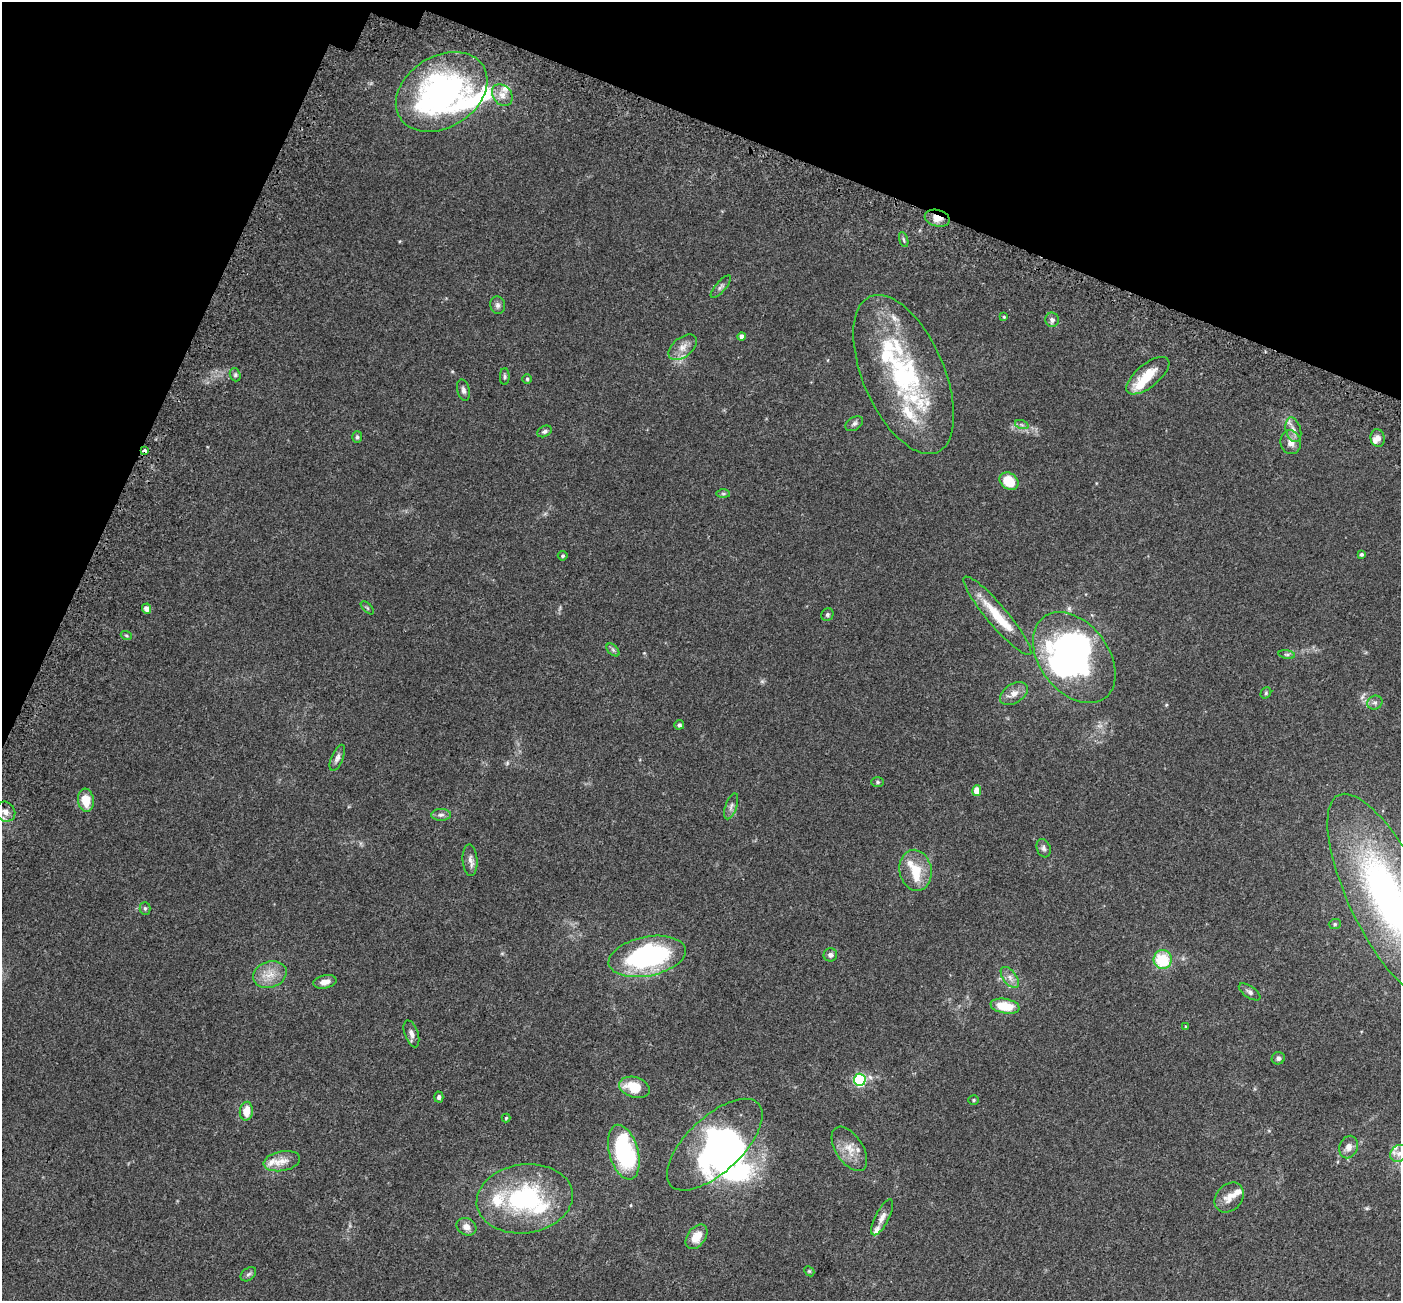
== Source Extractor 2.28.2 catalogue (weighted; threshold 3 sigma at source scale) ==
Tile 2 of 4 x 4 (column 2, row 1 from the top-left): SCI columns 1498-2896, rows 4287-5585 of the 5785 x 5911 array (HDU 1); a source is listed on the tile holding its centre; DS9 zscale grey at full resolution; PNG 1403 x 1303 px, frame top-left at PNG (2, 2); each listed source drawn as its Kron ellipse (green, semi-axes under 4 px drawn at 4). Shown black and unused: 18% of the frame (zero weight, under 3 of 5 exposures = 6% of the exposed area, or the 3 px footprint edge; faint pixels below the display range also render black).
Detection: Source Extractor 2.28.2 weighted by HDU 2 'WHT'; one run over the whole footprint, this tile lists its part. Background 0.0315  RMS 0.0028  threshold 0.0128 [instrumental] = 3 sigma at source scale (4.5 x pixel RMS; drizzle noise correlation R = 1.50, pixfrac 1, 0.0396/0.0396 arcsec/px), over >= 5 px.
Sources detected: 109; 1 too faint to see at this stretch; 6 inside a brighter object's white glare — neither listed nor drawn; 19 inside a brighter listed object's ellipse — not listed separately; the other 83 listed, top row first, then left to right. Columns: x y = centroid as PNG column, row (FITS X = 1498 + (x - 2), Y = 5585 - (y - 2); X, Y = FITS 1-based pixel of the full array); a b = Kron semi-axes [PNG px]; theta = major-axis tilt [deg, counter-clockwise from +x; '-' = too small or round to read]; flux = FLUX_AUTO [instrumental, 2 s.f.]
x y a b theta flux
442 92 49 35 32 79
502 95 12 9 -51 2.1
937 218 12 8 -14 2.5
904 240 8 3 -71 0.44
721 287 14 5 48 0.79
498 305 9 7 -75 0.87
1004 317 4 4 - 0.27
1052 320 7 6 - 0.82
741 336 4 4 - 1.1
683 347 16 9 38 2.3
904 374 85 40 -67 44
235 375 7 5 -70 0.53
1148 376 26 11 39 6
505 377 8 4 90 0.52
527 379 5 5 - 0.36
463 390 11 6 -76 0.88
854 424 10 6 33 0.81
1022 425 7 4 -19 0.5
1293 430 12 7 -74 1.7
545 431 8 5 26 0.64
357 437 6 5 - 0.51
1378 438 9 7 -77 1.4
1291 442 12 10 -74 2.3
144 451 3 3 - 4.4
1009 481 10 8 -35 6.5
723 494 7 4 0 0.45
1361 554 4 4 - 0.44
563 556 5 5 - 0.44
367 608 8 3 -45 0.32
146 609 5 4 - 1.7
827 615 6 6 - 0.6
997 616 51 10 -50 8.8
126 635 5 3 - 0.34
613 650 8 4 -46 0.56
1287 654 8 4 -8 0.49
1074 658 51 34 -52 76
1266 693 6 5 - 0.4
1014 694 15 9 33 2.1
1375 703 8 6 23 0.77
679 725 5 4 - 0.6
337 758 14 6 67 1.1
878 782 6 5 - 0.48
977 791 5 4 - 3.3
86 800 11 8 -83 5.2
731 806 13 5 70 1
5 812 10 9 - 1.9
441 815 10 6 0 0.84
1044 848 9 6 -70 0.85
470 860 15 7 -86 1.4
916 870 20 16 -79 6.1
1387 896 112 38 -64 90
145 908 6 5 - 0.48
1335 924 6 5 - 0.48
830 955 7 6 - 0.93
647 956 39 19 11 46
1163 959 9 9 - 9.7
270 974 17 13 16 3.8
1010 977 12 6 -53 1.5
325 982 12 6 11 2
1250 992 12 6 -34 0.87
1005 1006 15 7 -10 6.7
1186 1027 4 3 - 0.25
411 1034 14 6 -71 1.4
1278 1058 6 6 - 0.71
860 1080 6 6 - 35
634 1087 15 10 -17 6.8
439 1097 5 4 - 0.69
974 1100 5 4 - 0.39
246 1111 9 6 84 3.4
506 1118 4 4 - 0.3
715 1145 60 27 43 50
1349 1147 11 9 67 1.7
849 1149 25 13 -57 4.2
624 1152 28 14 -75 32
1399 1153 9 8 - 1.4
282 1161 18 10 10 2.8
1229 1198 16 12 48 2.7
525 1199 48 34 8 34
882 1217 20 7 63 1.7
466 1227 10 8 -28 1.7
696 1237 14 9 53 3.7
809 1271 6 4 -43 0.32
248 1274 9 6 39 0.67
Overlapping masked pixels (flux is a lower limit): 2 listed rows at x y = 937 218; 144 451
Isophote crosses this tile's border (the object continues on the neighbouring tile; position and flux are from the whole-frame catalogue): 1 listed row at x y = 1387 896